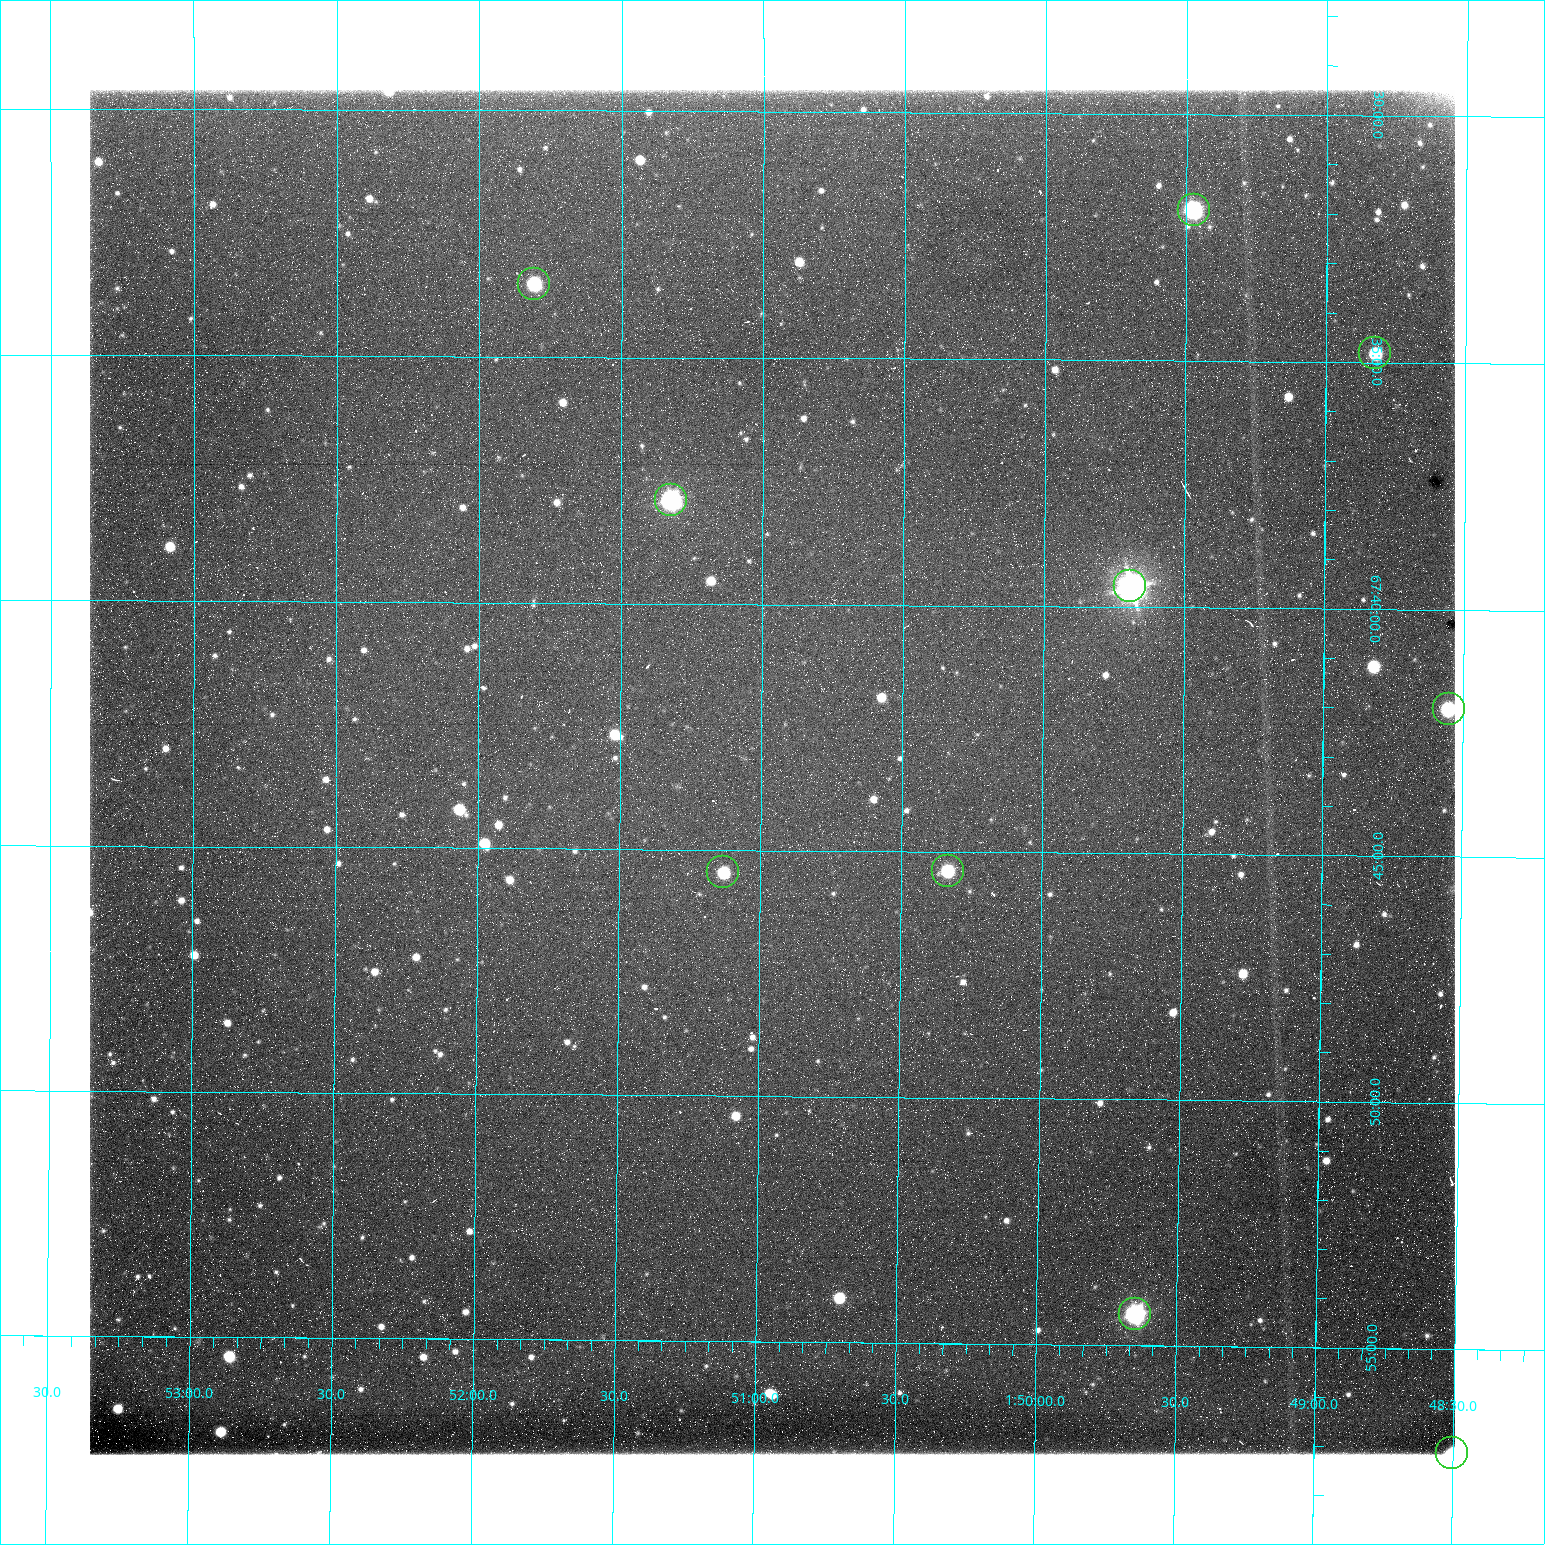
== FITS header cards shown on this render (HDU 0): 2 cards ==
NAXIS1  =                 1365 /fastest changing axis
NAXIS2  =                 1365 /next to fastest changing axis

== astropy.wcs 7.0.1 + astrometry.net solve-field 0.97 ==
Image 1365 x 1365 px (HDU 0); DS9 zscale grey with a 90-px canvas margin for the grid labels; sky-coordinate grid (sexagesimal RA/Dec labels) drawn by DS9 from the SOLVED WCS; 10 Tycho-2 reference stars matched to detected sources circled (green)
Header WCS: RA---TAN/DEC--TAN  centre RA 01:50:58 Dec +67:43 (27.74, +67.72 deg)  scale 1.22 arcsec/px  FOV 27.7' x 27.7'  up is +180 deg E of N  parity flipped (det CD > 0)
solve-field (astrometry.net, Tycho-2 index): VERIFIED the header's WCS against the Tycho-2 star catalogue (10 matches, 0 conflicts) and refined it, rather than solving blind
Solved WCS: RA---TAN-SIP/DEC--TAN-SIP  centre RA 01:50:58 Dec +67:43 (27.74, +67.72 deg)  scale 1.21 arcsec/px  FOV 27.5' x 27.7'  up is +180 deg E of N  parity flipped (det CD > 0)
The solver's refit moves the header's centre by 0.31 arcsec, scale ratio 0.9918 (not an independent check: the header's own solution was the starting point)
Tycho-2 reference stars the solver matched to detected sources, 10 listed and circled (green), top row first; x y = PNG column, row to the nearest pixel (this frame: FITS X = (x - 90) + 1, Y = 1365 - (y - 90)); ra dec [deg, ICRS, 3 dp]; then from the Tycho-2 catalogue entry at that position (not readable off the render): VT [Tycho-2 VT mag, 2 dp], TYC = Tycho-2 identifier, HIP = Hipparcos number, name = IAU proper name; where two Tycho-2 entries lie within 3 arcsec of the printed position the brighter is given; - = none
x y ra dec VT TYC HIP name
1194 210 27.369 +67.532 10.15 4310-718-1 - -
534 284 27.952 +67.559 11.39 4310-426-1 - -
1375 353 27.206 +67.580 11.67 4310-651-1 - -
671 500 27.831 +67.631 9.77 4310-576-1 8630 -
1130 586 27.423 +67.660 8.23 4310-882-1 8506 -
1449 709 27.138 +67.700 10.22 4310-786-1 - -
948 871 27.583 +67.757 11.36 4310-210-1 - -
723 872 27.783 +67.758 12.12 4310-680-1 - -
1135 1314 27.412 +67.906 9.68 4310-468-1 - -
1452 1453 27.125 +67.952 10.76 4310-506-1 - -